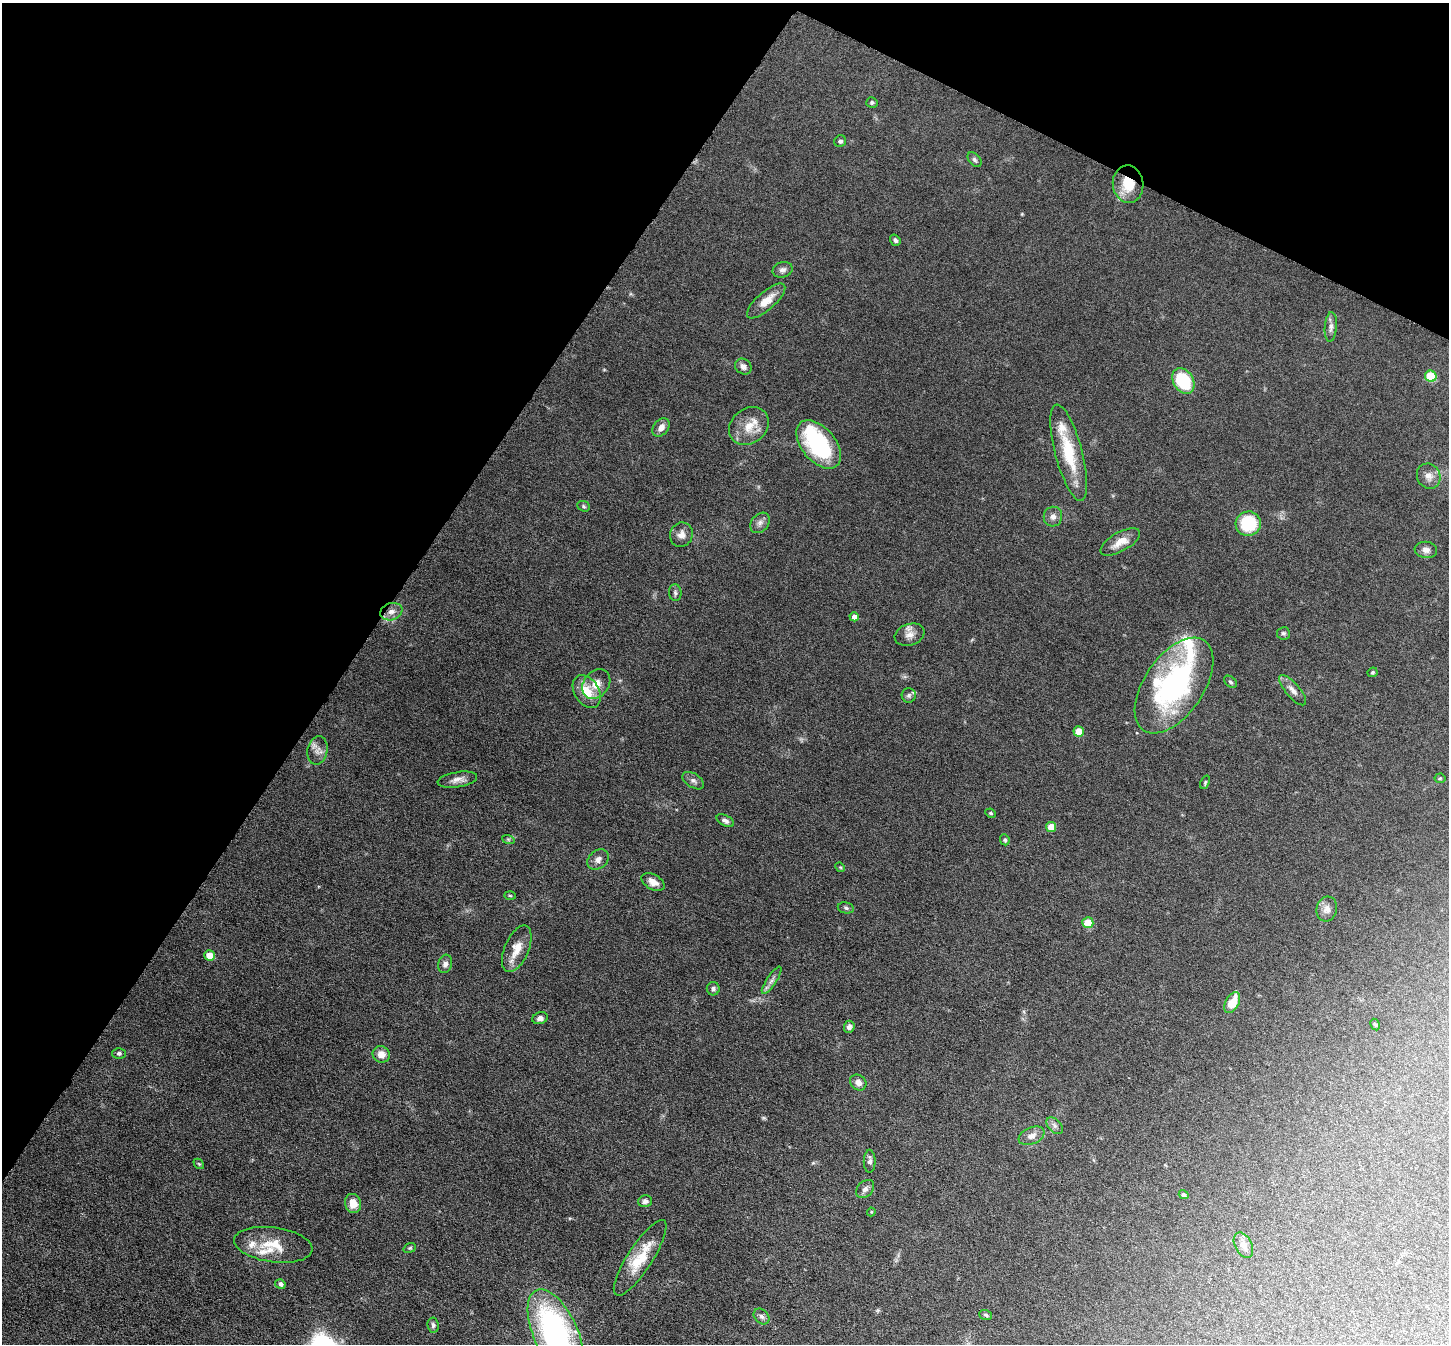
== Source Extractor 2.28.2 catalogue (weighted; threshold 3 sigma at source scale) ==
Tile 2 of 4 x 4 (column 2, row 1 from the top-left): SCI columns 1449-2895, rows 4174-5515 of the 5791 x 5800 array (HDU 1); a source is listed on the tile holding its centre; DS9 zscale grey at full resolution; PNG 1451 x 1346 px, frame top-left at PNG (2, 3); each listed source drawn as its Kron ellipse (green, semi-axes under 4 px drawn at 4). Shown black and unused: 30% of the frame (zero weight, under 6 of 12 exposures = <1% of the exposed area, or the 3 px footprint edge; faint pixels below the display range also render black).
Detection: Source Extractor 2.28.2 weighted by HDU 2 'WHT'; one run over the whole footprint, this tile lists its part. Background 0.102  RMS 0.0046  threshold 0.0189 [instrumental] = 3 sigma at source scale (4.09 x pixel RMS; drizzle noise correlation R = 1.36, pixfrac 0.8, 0.05/0.05 arcsec/px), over >= 5 px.
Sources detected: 91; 1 inside a brighter object's white glare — neither listed nor drawn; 7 inside a brighter listed object's ellipse — not listed separately; the other 83 listed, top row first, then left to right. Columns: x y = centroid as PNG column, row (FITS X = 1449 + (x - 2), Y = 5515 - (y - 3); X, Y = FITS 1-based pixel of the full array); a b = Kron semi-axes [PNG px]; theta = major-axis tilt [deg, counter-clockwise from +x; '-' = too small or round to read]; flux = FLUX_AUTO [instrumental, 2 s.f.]
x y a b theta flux
872 102 5 5 - 0.76
840 141 6 5 - 1
975 160 8 5 -51 0.98
1128 184 19 15 -81 11
895 240 6 5 - 1.1
783 270 10 7 16 1.6
766 301 24 9 41 6
1331 327 15 6 86 1.9
743 367 9 7 -37 2.1
1431 376 6 5 - 21
1183 381 14 10 -59 25
749 426 21 17 38 8.2
661 427 10 7 50 2.8
819 444 28 17 -50 40
1069 453 50 13 -75 18
1429 476 13 11 -63 3
584 506 6 5 - 0.72
1053 517 10 9 - 2.1
760 523 11 8 49 2
1248 524 12 12 - 21
681 535 12 11 - 3.1
1120 542 22 9 29 5.3
1426 550 11 8 -7 2.1
675 593 8 6 -85 1.1
391 612 11 8 19 3
854 617 4 4 - 3.1
1283 633 6 6 - 0.86
910 635 15 10 18 3.3
1373 672 5 4 - 0.66
1230 682 7 5 -41 0.75
596 684 16 12 51 4.8
1174 686 54 29 55 83
1293 690 19 7 -49 2.7
587 692 18 12 -58 7.6
909 695 7 7 - 1
1079 732 5 5 - 8.1
317 750 14 10 79 3
1440 778 5 5 - 0.53
457 780 20 7 9 2.9
693 781 12 7 -32 1.6
1205 782 7 4 67 0.63
991 813 5 3 - 0.58
725 821 9 5 -30 1.3
1051 827 5 5 - 7.1
508 839 6 4 -18 0.66
1005 840 5 4 - 0.69
598 860 12 9 39 2.4
840 867 5 4 - 0.4
653 882 12 7 -30 3.3
510 895 6 4 -2 0.53
846 908 8 5 -11 0.89
1327 909 12 10 74 2.9
1088 923 5 5 - 9.8
517 949 25 12 67 7.4
209 955 5 5 - 6.8
445 964 9 7 74 1.7
772 980 16 5 57 2
713 989 6 6 - 1.2
1232 1003 11 6 61 7.9
540 1018 8 6 16 1.7
1375 1024 6 4 -61 0.57
849 1027 6 5 - 1.4
119 1053 7 5 1 0.89
381 1054 9 8 - 3.6
858 1082 9 7 -39 2.7
1055 1126 10 6 -45 1.5
1032 1136 13 8 23 2.8
870 1161 11 6 90 1.6
199 1164 6 4 -43 0.52
865 1189 10 7 45 2.1
1184 1195 5 4 - 0.72
645 1201 7 5 13 1.4
353 1203 10 8 -73 4.5
871 1212 4 4 - 0.38
273 1245 39 17 -8 12
1243 1245 13 8 -63 2.4
410 1248 6 4 21 0.57
640 1258 44 12 57 14
280 1284 5 4 - 1.4
986 1315 6 5 - 0.76
761 1317 9 6 -44 1.2
433 1325 7 5 -82 1.2
556 1333 47 22 -66 120
Overlapping masked pixels (flux is a lower limit): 1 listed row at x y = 1128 184
Isophote crosses this tile's border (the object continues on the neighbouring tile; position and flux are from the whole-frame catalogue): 1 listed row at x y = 556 1333